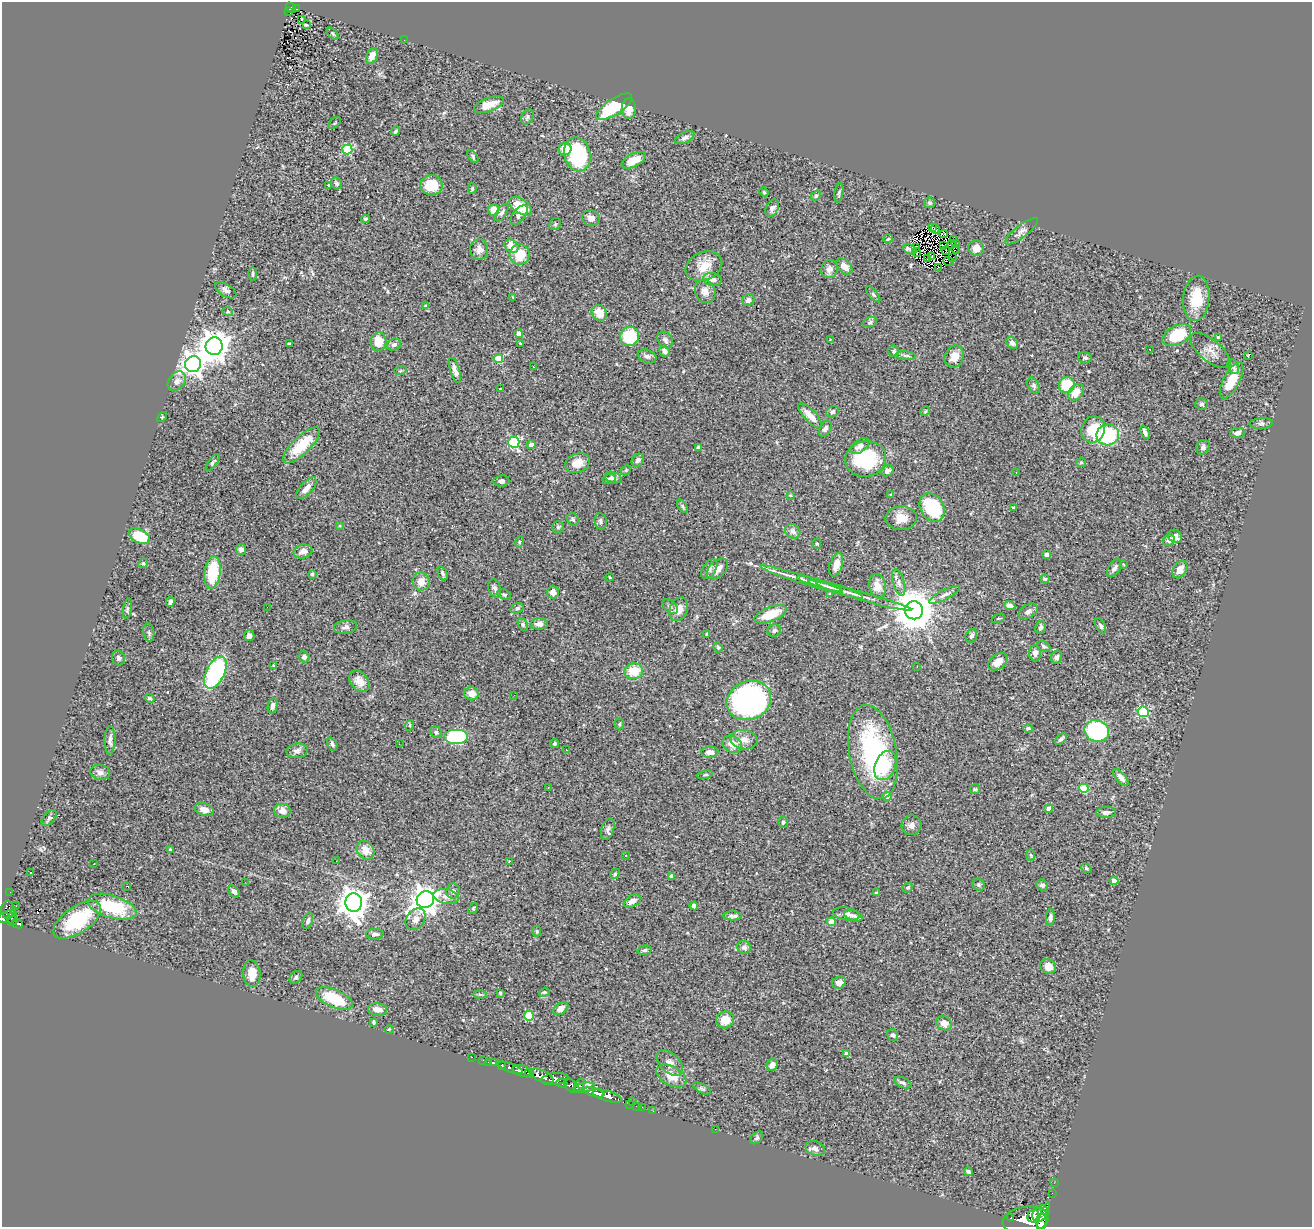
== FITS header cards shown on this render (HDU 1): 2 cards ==
NAXIS1  =                 1310
NAXIS2  =                 1225

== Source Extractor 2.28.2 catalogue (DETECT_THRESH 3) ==
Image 1310 x 1225 px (HDU 1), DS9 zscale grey, 1 PNG px = 1 image px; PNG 1314 x 1229 px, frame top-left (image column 1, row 1225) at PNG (2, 2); each listed source drawn as its Kron ellipse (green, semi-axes under 4 px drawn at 4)
Background 1.13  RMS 0.061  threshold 0.182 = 3 sigma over >= 5 px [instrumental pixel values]
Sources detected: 356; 3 with non-positive FLUX_AUTO (blend fragments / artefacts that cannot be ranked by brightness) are neither listed nor drawn; the other 353 listed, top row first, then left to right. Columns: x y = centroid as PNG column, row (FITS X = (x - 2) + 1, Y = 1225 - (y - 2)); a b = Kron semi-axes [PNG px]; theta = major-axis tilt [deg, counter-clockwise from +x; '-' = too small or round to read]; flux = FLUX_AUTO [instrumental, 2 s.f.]
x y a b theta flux
291 8 5 4 - 110
296 9 3 2 - 6
288 12 3 2 - 6.1
302 19 3 2 - 3.7
306 25 3 3 - 4.9
333 34 7 3 -46 5.5
404 40 2 2 - 4.2
372 56 8 5 69 35
489 105 16 7 20 47
614 107 21 8 33 230
629 109 10 7 88 42
527 117 8 5 63 8.8
335 123 7 3 45 3.6
395 131 5 3 - 6.5
685 137 10 5 24 14
565 149 6 6 - 53
347 150 5 5 - 290
577 154 17 13 -76 310
473 156 7 4 -54 6.5
634 160 13 6 27 77
336 183 6 5 - 7.2
329 185 3 3 - 9.4
431 185 11 10 - 98
472 188 5 4 - 5.3
764 192 5 4 - 4.9
839 193 10 4 82 7.2
816 196 5 4 - 4.8
930 203 5 5 - 8.9
520 206 13 7 -33 100
772 208 9 6 61 15
493 210 6 5 - 52
502 213 10 5 56 11
519 215 11 6 51 17
591 218 9 7 -12 23
365 219 4 4 - 6.9
555 224 6 5 - 6.8
932 227 2 2 - 2.6
936 229 4 2 - 1.3
1022 231 20 6 38 22
943 234 4 3 - 2.1
888 239 5 4 - 3.8
953 239 3 2 - 2.8
955 244 3 2 - 4
951 245 4 2 - 3
511 246 8 5 -42 42
943 246 3 2 - 3.7
916 247 4 2 - 3.6
976 248 8 7 - 34
910 249 7 4 -25 5.4
956 249 4 2 - 4.6
479 250 10 9 - 23
946 250 4 2 - 2.2
917 252 4 3 - 4.2
520 255 10 10 - 96
932 256 3 2 - 3
927 258 4 2 - 0.026
952 258 3 2 - 3
948 261 5 2 - 6.3
704 266 19 14 24 65
844 266 9 6 -48 35
939 267 3 2 - 2.5
829 269 9 8 - 17
253 274 7 3 89 5.8
712 279 9 6 -14 27
226 290 12 6 -32 14
705 291 12 9 -64 28
873 294 9 4 -50 6.7
513 297 4 3 - 3.1
1196 298 23 13 84 120
748 300 6 5 - 13
426 306 4 4 - 3.6
228 312 5 3 - 4.2
599 313 8 7 - 55
870 322 7 5 21 7.8
519 334 4 4 - 14
1177 335 15 9 29 150
629 336 9 9 - 200
1219 338 4 4 - 32
665 340 9 7 -50 12
830 340 3 3 - 2.9
378 342 9 8 - 71
520 343 3 2 - 3.2
1012 343 6 5 - 19
289 344 4 3 - 6.7
394 345 7 6 - 11
214 346 9 8 - 5700
1150 349 3 2 - 3.5
664 351 6 5 - 16
894 351 6 5 - 8.4
1210 351 24 10 -39 40
1249 355 3 2 - 35
647 356 10 6 -22 13
906 356 10 4 -5 9.2
954 357 11 9 65 43
498 358 4 4 - 110
1085 358 7 5 -11 8
193 364 8 7 - 2700
1233 366 8 5 -68 11
533 367 2 2 - 3.4
455 370 13 4 -73 18
400 371 6 4 19 5
1232 380 20 8 62 88
177 381 11 8 49 20
1034 385 8 5 -65 10
1067 385 8 7 - 140
500 389 3 3 - 5.9
1076 392 9 6 48 44
1202 404 6 5 - 9.4
925 411 5 4 - 4.7
833 412 6 5 - 10
810 416 16 6 -47 49
162 417 6 4 47 4.5
1261 423 11 5 4 11
825 429 8 5 61 12
1093 429 13 12 - 120
1145 432 7 3 -68 13
1237 433 7 5 7 14
1108 435 11 10 - 290
514 442 6 5 - 420
301 445 24 8 44 140
531 445 4 4 - 42
860 446 11 6 35 20
698 447 4 3 - 14
1203 447 7 6 - 11
866 459 20 18 10 260
638 460 7 5 52 13
213 462 10 4 53 7.6
1081 462 5 4 - 5.2
577 463 13 9 22 48
626 470 5 4 - 5.4
888 471 6 5 - 13
1016 472 2 2 - 2.2
613 477 8 5 -19 13
609 479 6 5 - 9.7
501 481 8 5 5 12
306 488 13 6 48 25
790 495 4 4 - 5.1
891 495 4 4 - 4.6
682 506 8 4 -56 7.3
932 507 15 11 -60 240
1014 508 3 3 - 4.8
901 518 15 12 2 51
573 519 7 5 -54 8.1
600 521 8 6 -81 9.9
339 526 4 2 - 3.4
558 527 6 5 - 6.2
793 531 8 6 -38 19
139 536 11 7 -26 140
1175 536 7 6 - 22
1169 540 6 5 - 15
519 542 6 3 72 5
817 544 5 4 - 5.6
241 549 5 5 - 15
303 551 9 6 15 23
1047 554 4 3 - 18
143 563 5 4 - 4.9
1123 564 4 3 - 3.4
836 565 12 6 72 36
1114 568 10 6 55 16
709 569 11 6 55 14
718 569 12 8 43 32
1180 569 9 6 60 38
213 572 16 8 84 180
443 573 7 4 -67 8
312 574 3 3 - 7.8
609 577 4 2 - 3
801 579 42 4 -17 44
1045 579 4 4 - 5.3
421 581 9 8 - 38
899 582 14 6 -74 19
820 584 24 3 -18 20
877 586 12 8 -79 52
495 588 9 6 -73 12
839 590 24 4 -18 24
553 592 6 6 - 21
830 594 4 3 - 6.4
504 595 7 5 -25 7.3
944 595 17 5 26 16
860 596 53 3 -16 35
170 602 5 4 - 12
670 606 9 5 -40 12
1010 606 6 4 -21 20
267 607 3 2 - 4.8
517 608 7 5 20 8.2
127 609 10 4 81 8
679 609 12 9 65 40
914 610 9 9 - 14000
1028 611 10 6 30 16
771 614 17 7 21 83
998 618 7 2 21 3.4
523 624 7 4 -64 6.7
539 624 8 5 2 21
1101 626 8 4 -63 9.1
345 627 12 6 10 15
1041 627 6 5 - 8.7
774 631 6 6 - 10
149 633 9 5 -80 9.5
707 634 3 3 - 4
249 636 5 5 - 16
971 636 7 5 68 13
1044 646 7 4 -26 7.4
718 647 5 4 - 4.9
1035 653 7 6 - 22
304 657 6 5 - 10
1056 657 6 5 - 12
118 658 7 6 - 11
998 662 11 7 38 36
273 665 3 3 - 3.7
917 667 2 2 - 11
634 671 9 8 - 82
215 673 17 9 63 510
359 681 12 8 -51 34
472 694 7 6 - 45
514 695 2 2 - 4.1
149 698 5 3 - 6.7
749 700 23 19 25 950
272 706 8 5 79 15
1143 712 6 5 - 340
619 724 5 4 - 5.4
410 725 5 3 - 3.8
1028 728 4 3 - 6.4
1097 731 12 10 -15 560
436 732 6 5 - 9.4
457 737 12 7 0 440
1061 739 7 3 44 9.5
110 740 14 5 89 17
744 740 13 9 -9 34
332 744 7 4 -62 10
399 744 2 2 - 2.2
554 744 4 4 - 6.9
732 744 10 8 -29 42
566 750 3 2 - 3.3
297 751 10 7 9 18
710 752 8 5 3 24
873 752 48 23 -79 580
885 765 15 10 67 110
100 772 10 7 -12 17
705 775 8 4 11 5.9
1121 777 10 4 -49 17
548 788 4 2 - 2.5
1084 788 5 4 - 160
975 789 5 5 - 5.3
887 796 4 4 - 89
1049 809 4 4 - 34
204 810 10 6 -17 31
282 811 8 7 - 32
1106 812 10 5 2 14
49 818 9 5 49 9.4
783 822 5 4 - 6.3
911 825 10 10 - 19
608 829 11 6 73 14
170 850 4 3 - 13
365 850 10 8 -54 45
626 855 3 2 - 6.8
1031 855 6 3 -88 4.9
336 861 3 2 - 4.4
509 862 3 3 - 3.2
94 864 3 2 - 4.8
1086 868 5 3 - 5.1
31 872 2 2 - 2.5
615 874 5 4 - 5.7
671 876 4 3 - 15
1114 881 4 4 - 48
245 882 2 2 - 2.2
979 885 6 6 - 8.5
1042 885 6 5 - 13
126 886 3 2 - 4
908 888 5 4 - 5.5
234 891 7 4 -53 14
453 891 7 7 - 14
10 892 2 2 - 6.5
876 893 4 3 - 4.6
446 896 13 7 -10 27
425 900 9 8 - 4800
632 901 9 5 31 23
354 902 9 8 - 5300
16 906 2 2 - 13
694 906 4 4 - 17
112 907 25 11 -17 210
473 908 6 4 51 5
8 910 9 7 -83 470
8 914 5 3 - 210
846 914 13 6 -10 20
732 916 9 4 -2 12
853 916 9 5 -19 13
12 917 7 3 67 100
4 918 6 4 20 560
1050 918 8 4 85 11
416 919 12 9 54 31
77 920 27 13 34 240
12 921 5 3 - 150
308 921 9 5 69 11
831 922 4 4 - 74
17 923 6 4 -26 210
537 931 5 3 - 4.5
375 934 9 5 3 13
744 947 7 6 - 15
644 950 7 4 13 8.6
1048 966 8 7 - 43
252 974 13 8 -83 55
296 977 7 5 44 8
839 983 7 6 - 22
544 992 5 4 - 5.5
500 993 4 4 - 4.6
480 994 6 4 -2 6
334 999 20 9 -24 170
561 1009 8 5 34 24
377 1010 9 6 -7 30
529 1016 5 4 - 180
725 1020 9 8 - 55
374 1022 4 3 - 5.3
944 1023 8 7 - 35
389 1029 4 3 - 3.2
893 1035 6 5 - 8.2
847 1054 4 3 - 20
471 1057 3 2 - 16
483 1060 2 2 - 13
488 1062 2 2 - 11
493 1063 3 3 - 58
670 1063 16 9 -44 29
502 1065 4 3 - 330
772 1065 6 5 - 18
510 1068 14 4 -21 310
522 1071 10 5 -17 1400
529 1073 5 3 - 650
541 1076 13 5 -24 3900
671 1076 16 9 -28 59
555 1079 13 6 7 1400
562 1083 5 4 - 480
903 1083 9 5 -26 10
579 1085 8 4 60 470
572 1086 9 5 -36 760
584 1088 11 4 12 620
702 1089 10 4 -29 7.9
594 1092 11 4 -15 2000
607 1096 15 5 -17 1900
632 1101 3 2 - 21
630 1104 3 2 - 13
636 1106 2 2 - 11
642 1107 2 2 - 17
653 1111 2 2 - 13
715 1129 2 2 - 64
757 1138 7 5 41 7.3
815 1148 10 7 -24 19
968 1172 4 3 - 9.1
1054 1183 2 2 - 12
1052 1193 2 2 - 6.9
1040 1213 9 6 53 1800
1033 1216 6 6 - 1500
1044 1217 15 3 71 2000
1011 1218 3 3 - 90
1026 1220 23 13 8 5400
1042 1221 8 5 88 2700
At the frame edge (FLAGS 8, measured only in part): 1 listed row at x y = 4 918
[3 non-positive-flux detections neither listed nor drawn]